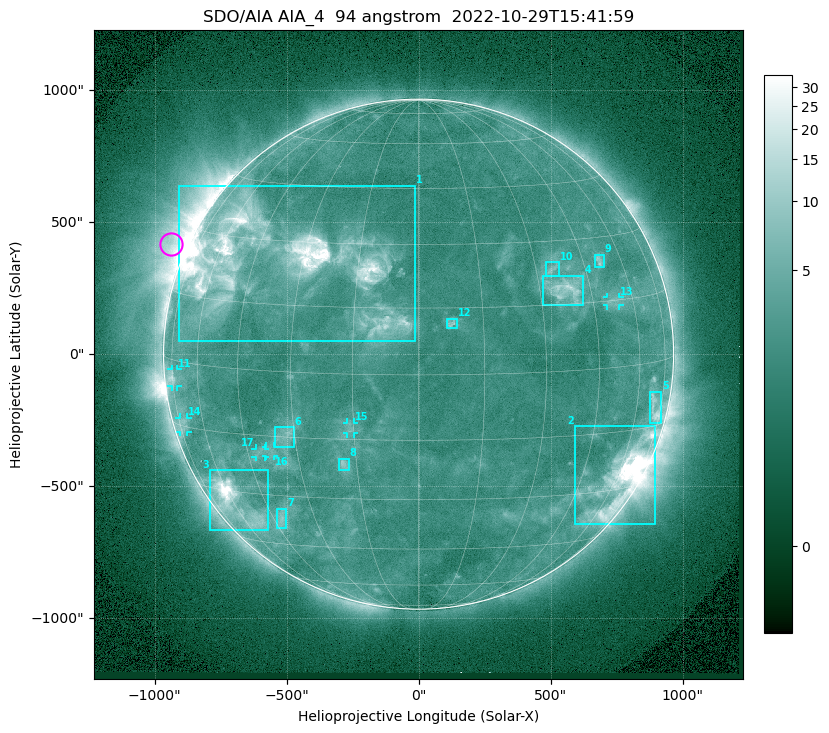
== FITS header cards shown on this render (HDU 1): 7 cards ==
TELESCOP= 'SDO/AIA '           / For AIA: SDO/AIA
INSTRUME= 'AIA_4   '           / For AIA: AIA_ATA1, AIA_ATA2, AIA_ATA3 or AIA_AT
WAVELNTH=                   94 / [angstrom] Wavelength
WAVEUNIT= 'angstrom'           / Wavelength unit: angstrom
DATE-OBS= '2022-10-29T15:41:59.122' / [ISO] Date when observation started; ISO 8
CTYPE1  = 'HPLN-TAN'           / CTYPE1: HPLN
CTYPE2  = 'HPLT-TAN'           / CTYPE2: HPLT

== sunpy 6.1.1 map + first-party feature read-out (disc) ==
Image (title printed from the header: SDO/AIA AIA_4  94 angstrom  2022-10-29T15:41:59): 1024 x 1024 px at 2.4 arcsec/px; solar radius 966 arcsec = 403 px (full disc in frame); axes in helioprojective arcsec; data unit not stated in the header (colour bar unlabelled)
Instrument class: DISC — disc imager (sunpy class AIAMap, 94 A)
Bright regions (active regions / flare kernels): reference = the median radial profile (limb darkening/brightening removed); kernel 9 px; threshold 5 sigma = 3.09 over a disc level ~2.17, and >= 1.15x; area >= 12 px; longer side >= 10 px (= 24 arcsec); searched inside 0.97 R_sun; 17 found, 17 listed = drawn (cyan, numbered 1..; 6 of them under ~33 arcsec drawn as corner ticks so the feature stays visible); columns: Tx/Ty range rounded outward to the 5 arcsec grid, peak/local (2 s.f.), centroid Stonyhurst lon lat
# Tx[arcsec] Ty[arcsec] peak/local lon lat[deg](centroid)
1 -910..-15 45..640 15 -36 +25
2 590..895 -645..-270 25 +61 -26
3 -790..-570 -665..-440 15 -58 -33
4 470..625 185..300 6.5 +37 +19
5 875..920 -260..-140 4.5 +70 -10
6 -545..-470 -355..-275 3.4 -32 -15
7 -540..-500 -660..-585 3.4 -42 -37
8 -300..-265 -440..-395 3.9 -18 -21
9 665..700 330..380 3.6 +51 +24
10 480..530 295..350 3.4 +35 +23
11 -935..-915 -125..-55 4 -74 -4
12 105..145 100..135 4 +8 +12
13 715..760 185..215 2.7 +52 +15
14 -905..-875 -295..-240 2.5 -71 -14
15 -270..-245 -300..-260 3.1 -16 -12
16 -580..-545 -385..-350 2.8 -38 -18
17 -620..-580 -390..-355 2.6 -41 -19
Off-limb structures (1.02-1.3 R_sun): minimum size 162 px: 4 found; the strongest spans PA ~35..105 deg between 1.02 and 1.3 R_sun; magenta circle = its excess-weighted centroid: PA ~65 deg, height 1.06 R_sun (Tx ~-935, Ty ~420 arcsec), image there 6.2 x the reference